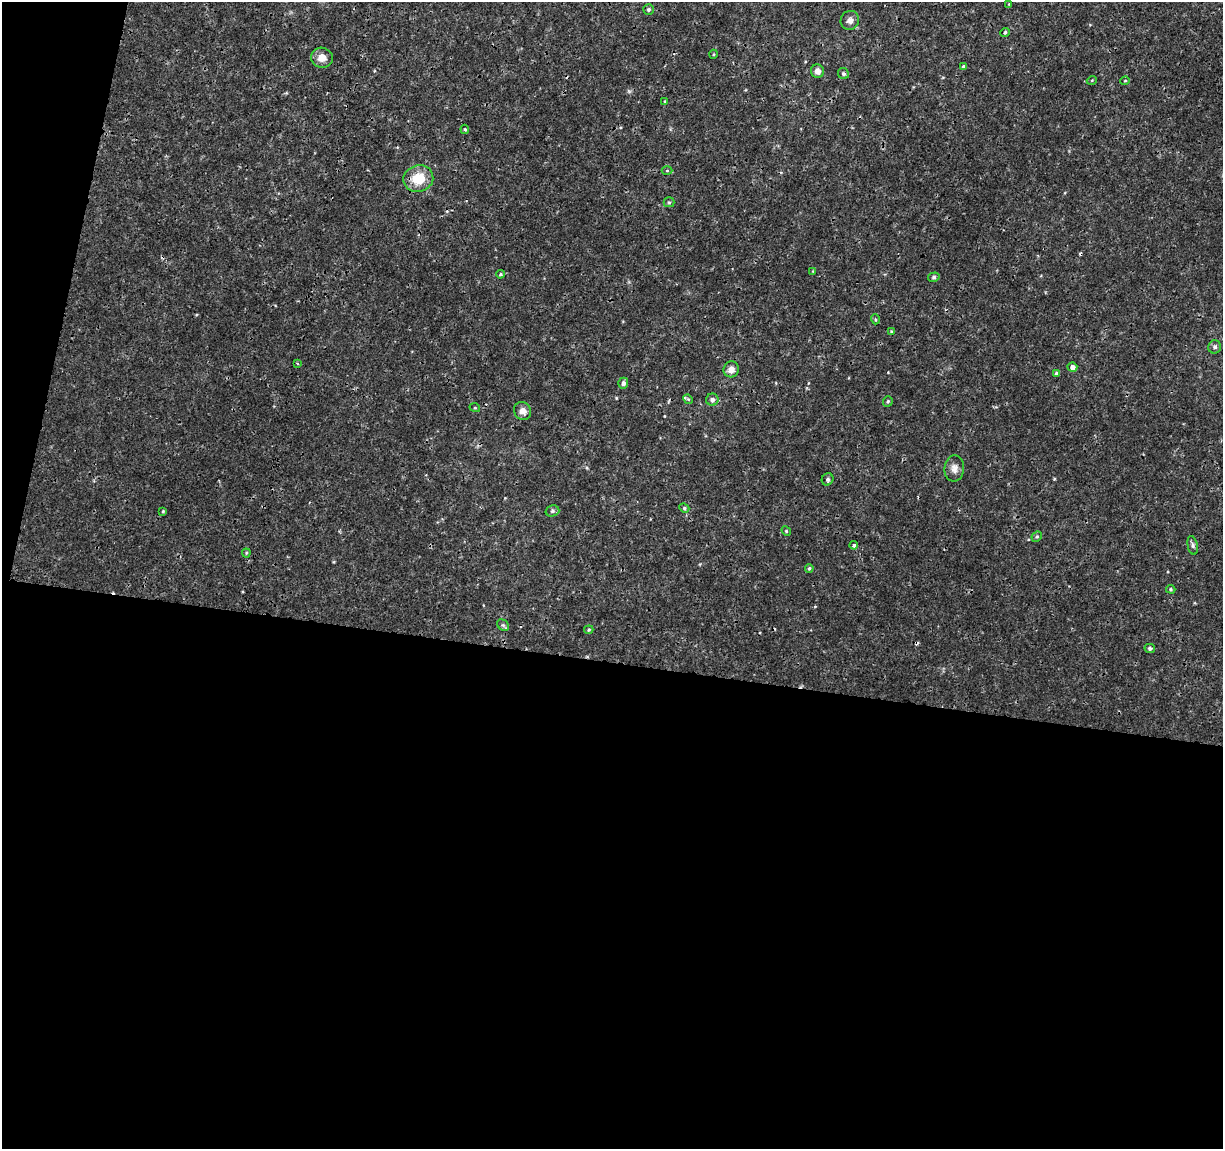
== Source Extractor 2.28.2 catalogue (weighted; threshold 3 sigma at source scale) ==
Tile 13 of 4 x 4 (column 1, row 4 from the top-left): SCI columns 1-1221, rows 224-1370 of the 4892 x 5096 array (HDU 1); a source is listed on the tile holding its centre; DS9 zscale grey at full resolution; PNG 1225 x 1151 px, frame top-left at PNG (2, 2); each listed source drawn as its Kron ellipse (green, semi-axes under 4 px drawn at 4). Shown black and unused: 45% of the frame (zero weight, under 3 of 4 exposures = <1% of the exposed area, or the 3 px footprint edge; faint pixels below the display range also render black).
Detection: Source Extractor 2.28.2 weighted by HDU 2 'WHT'; one run over the whole footprint, this tile lists its part. Background 0.00125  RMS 9.5e-04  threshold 0.00428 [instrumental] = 3 sigma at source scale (4.5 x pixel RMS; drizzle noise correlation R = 1.50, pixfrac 1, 0.0396/0.0396 arcsec/px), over >= 5 px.
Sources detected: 50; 3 cosmic-ray / hot-pixel residue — neither listed nor drawn; the other 47 listed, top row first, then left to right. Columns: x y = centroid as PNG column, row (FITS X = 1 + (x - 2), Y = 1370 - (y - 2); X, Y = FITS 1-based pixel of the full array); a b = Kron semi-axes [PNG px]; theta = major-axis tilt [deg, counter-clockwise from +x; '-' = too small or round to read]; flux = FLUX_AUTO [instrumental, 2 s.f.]
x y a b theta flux
1009 4 4 4 - 0.078
648 9 5 5 - 0.2
850 20 9 9 - 0.44
1005 32 5 4 - 0.19
714 54 5 3 - 0.085
322 58 11 10 - 0.79
964 66 4 4 - 0.17
817 71 7 6 - 0.61
843 74 6 5 - 0.19
1092 80 5 3 - 0.074
1125 81 4 4 - 0.099
665 101 3 3 - 0.079
465 129 5 4 - 0.1
667 170 5 3 - 0.11
418 179 15 13 18 2.5
669 202 5 5 - 0.14
813 271 3 3 - 0.078
500 274 4 4 - 0.17
934 277 6 4 15 0.16
875 319 5 3 - 0.098
891 331 4 3 - 0.08
1215 347 6 6 - 0.28
298 364 3 2 - 0.1
1072 367 5 4 - 0.43
731 369 8 7 - 0.61
1056 373 4 4 - 0.18
623 383 5 5 - 0.33
688 399 5 4 - 0.13
712 400 6 6 - 0.36
888 401 5 4 - 0.14
475 408 5 3 - 0.088
523 411 9 8 - 0.59
954 468 13 10 85 0.62
828 479 6 5 - 0.21
684 508 5 4 - 0.14
163 511 3 3 - 0.091
552 511 7 5 15 0.22
786 531 5 4 - 0.11
1037 537 5 4 - 0.14
854 545 4 3 - 0.19
1193 545 9 5 -79 0.23
246 553 4 4 - 0.098
809 568 4 3 - 0.12
1171 589 4 4 - 0.12
503 625 6 5 - 0.17
589 630 4 3 - 0.11
1150 648 5 4 - 0.24